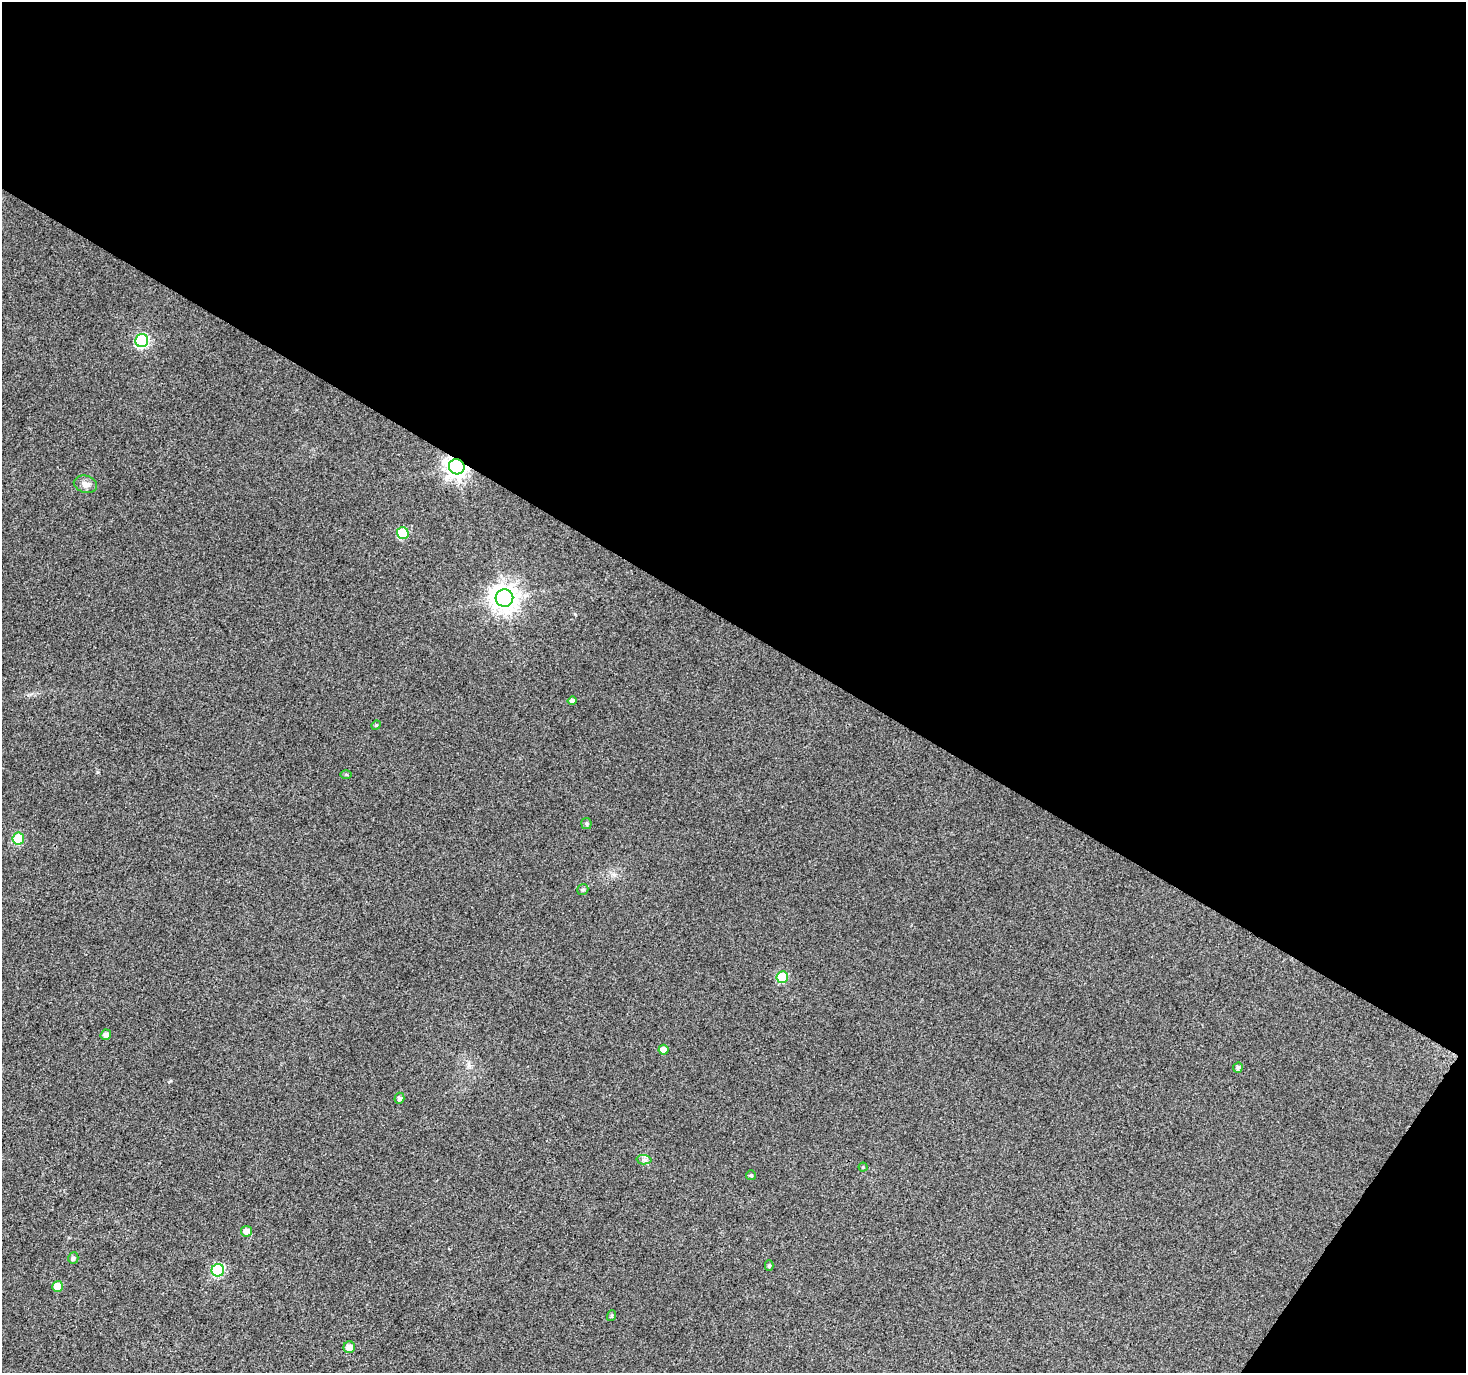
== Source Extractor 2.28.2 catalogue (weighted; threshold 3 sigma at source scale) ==
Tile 2 of 2 x 2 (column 2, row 1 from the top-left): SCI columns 1466-2929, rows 1491-2861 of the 2930 x 2962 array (HDU 1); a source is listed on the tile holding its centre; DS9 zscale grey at full resolution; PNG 1468 x 1375 px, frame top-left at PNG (2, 2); each listed source drawn as its Kron ellipse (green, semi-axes under 4 px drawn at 4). Shown black and unused: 47% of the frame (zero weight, under 3 of 4 exposures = <1% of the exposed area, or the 3 px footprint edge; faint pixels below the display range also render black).
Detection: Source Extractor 2.28.2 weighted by HDU 2 'WHT'; one run over the whole footprint, this tile lists its part. Background 0.0599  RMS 0.012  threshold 0.0523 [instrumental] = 3 sigma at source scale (4.5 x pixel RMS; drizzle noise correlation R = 1.50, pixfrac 1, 0.0396/0.0396 arcsec/px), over >= 5 px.
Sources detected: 26; all 26 listed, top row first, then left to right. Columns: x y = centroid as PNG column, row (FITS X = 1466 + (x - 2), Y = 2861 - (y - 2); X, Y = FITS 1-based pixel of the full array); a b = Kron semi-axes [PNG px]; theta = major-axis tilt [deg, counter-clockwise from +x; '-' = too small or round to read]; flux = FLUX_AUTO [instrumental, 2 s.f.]
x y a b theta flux
142 341 7 6 - 140
457 467 8 7 - 800
85 484 12 8 -13 5.8
403 533 6 6 - 53
504 598 9 9 - 1200
572 701 4 4 - 3.9
376 725 5 4 - 1.5
346 774 5 3 - 1.2
586 824 5 5 - 2.2
18 839 6 5 - 47
583 889 6 5 - 2.2
782 977 6 6 - 54
106 1035 5 5 - 4.7
663 1050 5 5 - 6.4
1238 1068 5 5 - 3.2
399 1098 5 5 - 3.3
644 1160 7 5 -2 2.7
863 1167 4 4 - 1.1
751 1175 5 5 - 1.8
246 1231 5 5 - 6.3
73 1258 6 5 - 2.8
769 1265 5 4 - 2
218 1270 6 6 - 99
58 1286 5 5 - 19
611 1316 5 3 - 1.5
349 1347 6 5 - 7
Overlapping masked pixels (flux is a lower limit): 1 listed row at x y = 457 467